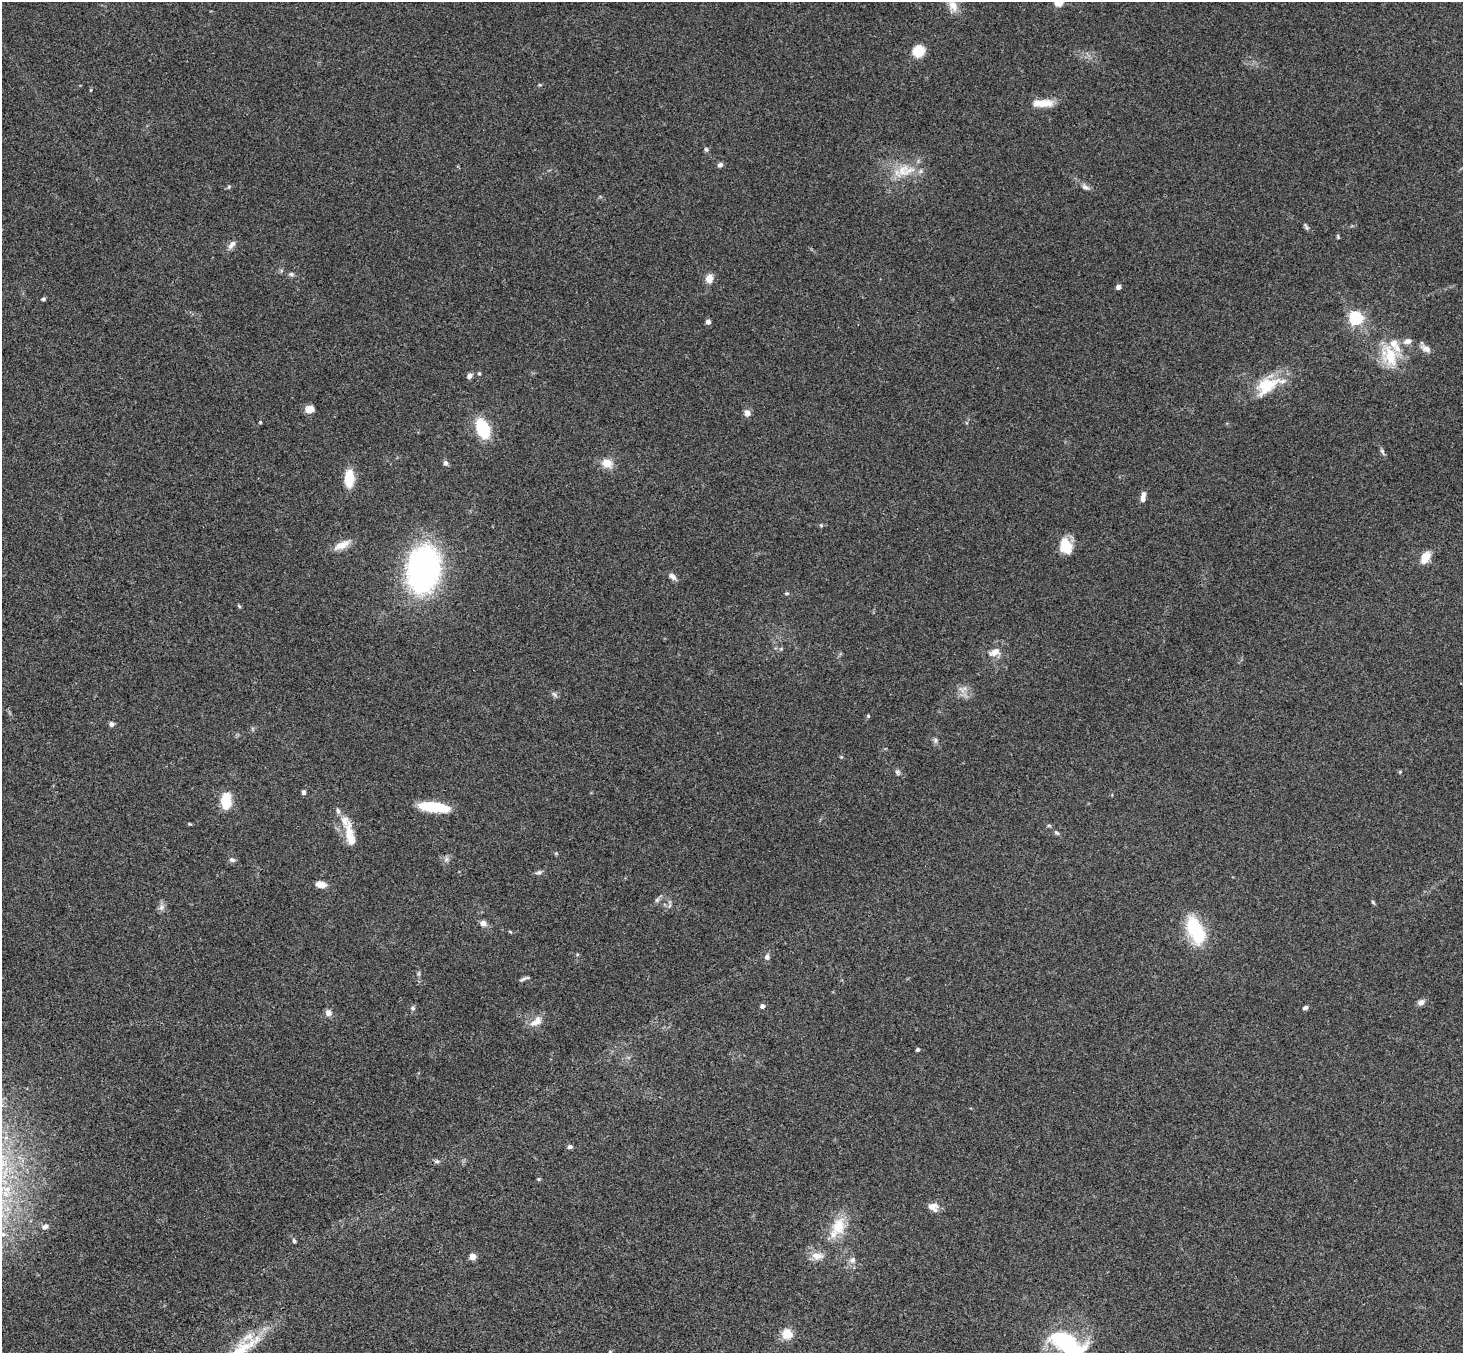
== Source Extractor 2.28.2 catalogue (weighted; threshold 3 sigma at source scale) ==
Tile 7 of 4 x 4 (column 3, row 2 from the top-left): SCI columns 2975-4435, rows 3031-4381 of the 5945 x 5925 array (HDU 1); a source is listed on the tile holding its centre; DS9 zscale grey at full resolution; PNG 1465 x 1355 px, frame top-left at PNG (2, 2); no overlay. Shown black and unused: <1% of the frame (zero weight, under 3 of 4 exposures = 6% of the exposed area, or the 3 px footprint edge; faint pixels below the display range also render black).
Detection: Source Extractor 2.28.2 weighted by HDU 2 'WHT'; one run over the whole footprint, this tile lists its part. Background 0.22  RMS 0.0085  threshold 0.0381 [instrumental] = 3 sigma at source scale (4.5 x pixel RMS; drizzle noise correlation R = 1.50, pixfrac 1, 0.05/0.05 arcsec/px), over >= 5 px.
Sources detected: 95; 1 inside a brighter object's white glare — not listed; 5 inside a brighter listed object's ellipse — not listed separately; the other 89 listed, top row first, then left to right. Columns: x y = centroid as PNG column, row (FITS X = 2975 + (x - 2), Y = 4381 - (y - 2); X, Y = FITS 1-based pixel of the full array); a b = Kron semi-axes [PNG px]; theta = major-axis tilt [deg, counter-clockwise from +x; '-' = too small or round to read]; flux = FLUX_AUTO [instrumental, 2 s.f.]
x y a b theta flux
1058 2 5 5 - 36
953 5 19 10 -62 9.5
918 51 10 10 - 21
540 85 5 3 - 0.77
1044 103 22 9 8 13
706 149 6 5 - 1.4
720 165 6 5 - 2.7
905 170 30 16 9 24
229 186 6 4 20 1.2
1085 187 11 6 -23 3.4
1306 227 12 4 -57 1.8
1338 237 6 4 -80 0.96
232 245 13 7 49 4.5
291 274 8 5 -1 2
709 279 11 9 74 6.6
1118 287 4 4 - 5.1
43 299 5 4 - 1.5
1355 318 6 6 - 190
708 322 4 4 - 4.6
1407 341 12 8 15 4.6
1426 348 13 7 -30 5
1389 356 30 18 -69 31
479 373 5 4 - 1.3
469 376 7 5 40 3.2
1267 386 38 20 27 33
310 409 9 8 - 6.9
747 413 9 8 - 3.6
260 422 4 3 - 0.82
483 428 15 9 -67 49
1382 452 11 4 -63 2
445 463 7 6 - 2.6
607 463 11 9 -21 11
349 478 14 7 88 29
1143 497 12 5 82 5.5
821 525 5 4 - 1.1
342 545 21 8 25 9.4
1065 546 17 11 -71 20
1425 557 15 9 59 10
423 569 35 25 80 250
672 576 11 6 -42 3.4
787 593 6 4 -18 1.2
239 606 6 4 -46 1
781 649 5 5 - 1.1
994 652 16 9 20 7.8
962 690 14 4 -41 4
554 694 9 4 -54 1.9
868 716 4 4 - 1.3
112 724 6 6 - 2.7
935 740 8 6 -78 2.1
841 757 4 4 - 0.89
897 772 8 5 -61 1.9
303 792 6 5 - 1.9
226 802 16 9 90 25
434 807 30 9 -7 36
190 824 6 3 -17 0.89
1057 833 8 4 -44 1.6
350 835 37 11 -77 18
446 859 8 5 60 2.4
232 860 8 6 -18 2.3
539 872 8 6 18 2.2
321 884 10 6 -6 8.8
657 900 7 6 - 2
1373 902 6 4 -46 1.1
670 905 7 4 71 1.6
161 907 8 7 - 3.2
483 923 9 7 -7 4
1195 930 35 17 -66 44
767 957 8 6 84 3.1
524 979 14 3 23 2.1
1421 1002 9 7 24 3.7
762 1006 4 4 - 4.1
413 1008 6 5 - 1.7
1305 1008 6 5 - 2.2
328 1013 8 7 - 4.5
536 1021 18 9 36 8.8
918 1050 3 3 - 2.1
570 1147 7 5 12 2.2
437 1161 6 5 - 1.6
539 1179 5 5 - 1.1
933 1207 14 11 -10 6.5
45 1226 8 5 38 2.6
839 1226 27 18 77 23
294 1241 6 4 -73 1.4
817 1256 18 9 -5 7.9
473 1257 5 4 - 14
852 1260 8 7 - 3.6
787 1334 13 12 - 12
1067 1343 40 19 -19 83
242 1348 56 15 33 36
Isophote crosses this tile's border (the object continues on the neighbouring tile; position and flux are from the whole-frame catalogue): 4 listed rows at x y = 1058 2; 953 5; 1067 1343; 242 1348